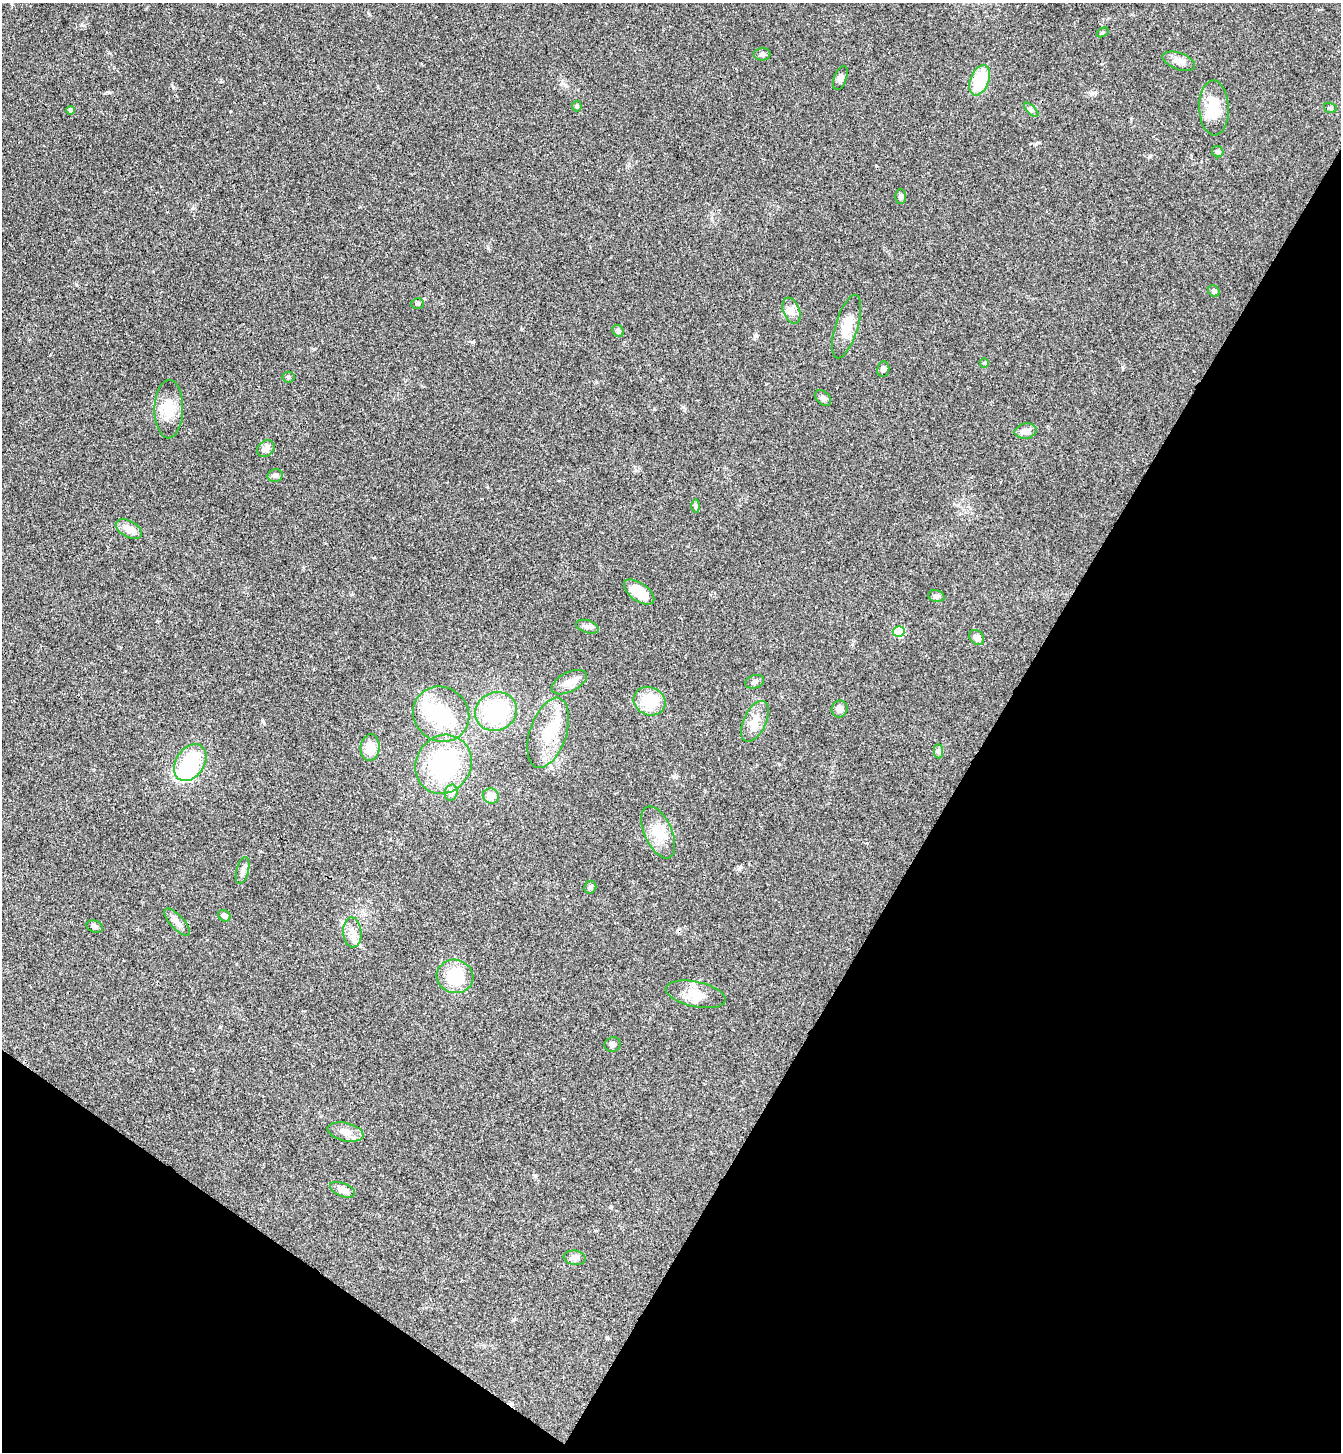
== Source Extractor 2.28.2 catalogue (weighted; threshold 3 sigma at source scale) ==
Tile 15 of 4 x 4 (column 3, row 4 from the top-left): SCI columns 3017-4355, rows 35-1484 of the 5893 x 5870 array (HDU 1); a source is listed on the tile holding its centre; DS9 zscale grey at full resolution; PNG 1343 x 1454 px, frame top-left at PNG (2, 3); each listed source drawn as its Kron ellipse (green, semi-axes under 4 px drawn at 4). Shown black and unused: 32% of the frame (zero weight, under 3 of 4 exposures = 6% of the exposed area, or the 3 px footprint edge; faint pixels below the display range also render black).
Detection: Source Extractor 2.28.2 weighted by HDU 2 'WHT'; one run over the whole footprint, this tile lists its part. Background 0.063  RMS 0.0054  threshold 0.0245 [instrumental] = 3 sigma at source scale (4.5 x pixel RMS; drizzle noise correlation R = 1.50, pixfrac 1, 0.05/0.05 arcsec/px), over >= 5 px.
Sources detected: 64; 3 inside a brighter object's white glare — neither listed nor drawn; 2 inside a brighter listed object's ellipse — not listed separately; the other 59 listed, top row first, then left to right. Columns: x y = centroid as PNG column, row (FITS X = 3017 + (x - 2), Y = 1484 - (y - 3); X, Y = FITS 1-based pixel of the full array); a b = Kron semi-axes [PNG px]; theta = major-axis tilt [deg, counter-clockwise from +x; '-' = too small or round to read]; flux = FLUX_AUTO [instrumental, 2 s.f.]
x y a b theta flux
1103 32 6 4 32 0.7
762 54 8 6 1 1.6
1179 61 17 8 -20 4.2
840 78 12 6 70 1.8
980 80 16 9 67 19
577 106 5 5 - 0.63
1214 108 27 14 -88 14
1330 108 6 5 - 0.93
70 110 4 4 - 1.2
1031 110 9 3 -44 1
1218 152 6 5 - 1.4
901 196 7 5 -89 1.1
1214 291 6 5 - 0.95
418 304 6 5 - 1
791 311 13 8 -68 3.6
847 327 33 11 73 9.6
618 331 6 5 - 1
984 363 5 4 - 0.65
883 369 8 6 83 1.4
288 377 6 5 - 1
823 398 9 6 -42 1.7
169 409 29 14 89 11
1026 431 11 7 9 3.2
266 449 9 7 42 2.9
275 476 7 6 - 1.6
696 506 7 4 90 0.89
129 529 14 8 -29 5.4
639 592 17 9 -36 13
936 596 8 6 -15 1.4
588 627 12 6 -17 2.1
899 632 6 5 - 35
977 637 8 6 -45 2.8
569 682 19 9 27 4.9
755 682 10 6 18 1.6
649 701 16 14 -21 16
840 709 8 7 - 3
496 712 21 19 23 42
441 714 29 27 -38 29
755 721 22 11 64 7.1
548 733 36 18 72 19
370 748 13 9 83 9.3
938 751 7 4 -90 1.1
190 763 20 14 55 31
443 764 30 27 60 58
451 793 8 6 76 1.7
491 796 8 7 - 4.6
658 832 28 13 -66 11
243 871 14 6 76 2.4
590 887 6 6 - 1.3
224 916 6 5 - 2.2
177 922 17 7 -47 3.3
95 926 8 6 -17 1.6
352 932 15 9 -86 4.6
455 976 18 16 -17 20
696 994 30 12 -12 9.8
612 1045 8 7 - 1.8
346 1132 18 9 -13 5.1
342 1190 13 6 -22 4.5
575 1258 11 7 -8 2.5
Unlisted compact peaks at least as high as the median listed source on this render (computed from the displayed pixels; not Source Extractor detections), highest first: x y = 173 87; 755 336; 473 342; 1150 156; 488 248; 193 208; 654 409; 1122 367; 230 111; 740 867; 109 92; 82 25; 262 721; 314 349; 220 1027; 675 777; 1092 93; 683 407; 779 764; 369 14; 521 329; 1036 144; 535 1176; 852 644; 76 284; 513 1320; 221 82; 958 505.